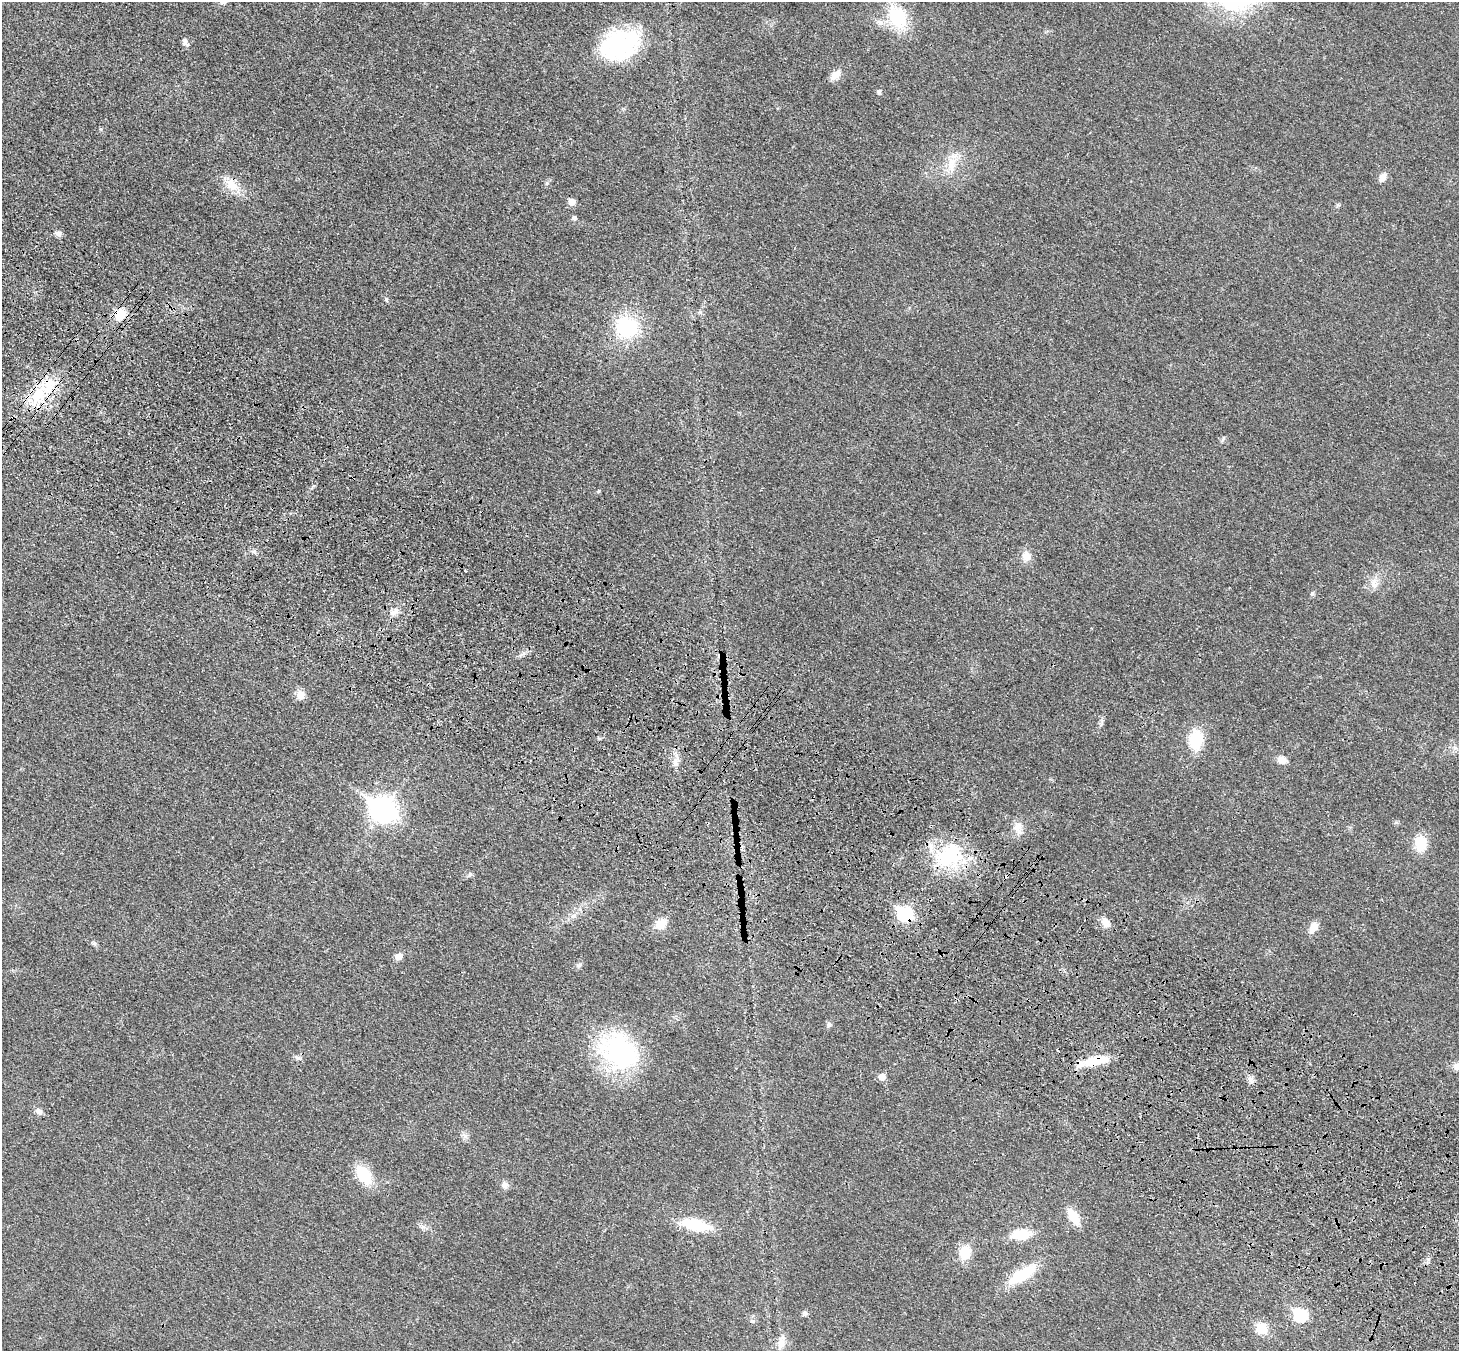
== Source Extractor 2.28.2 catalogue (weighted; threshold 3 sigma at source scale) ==
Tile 6 of 4 x 4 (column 2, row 2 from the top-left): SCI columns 1537-2993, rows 2951-4299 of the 5990 x 6038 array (HDU 1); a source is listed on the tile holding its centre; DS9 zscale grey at full resolution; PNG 1461 x 1353 px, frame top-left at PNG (2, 2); no overlay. Shown black and unused: <1% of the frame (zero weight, under 3 of 4 exposures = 6% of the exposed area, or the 3 px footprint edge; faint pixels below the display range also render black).
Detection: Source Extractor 2.28.2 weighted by HDU 2 'WHT'; one run over the whole footprint, this tile lists its part. Background 0.0191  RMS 0.004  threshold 0.018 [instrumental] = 3 sigma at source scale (4.5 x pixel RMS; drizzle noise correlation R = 1.50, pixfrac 1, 0.05/0.05 arcsec/px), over >= 5 px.
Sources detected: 68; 2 inside a brighter object's white glare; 2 cosmic-ray / hot-pixel residue — not listed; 2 inside a brighter listed object's ellipse — not listed separately; the other 62 listed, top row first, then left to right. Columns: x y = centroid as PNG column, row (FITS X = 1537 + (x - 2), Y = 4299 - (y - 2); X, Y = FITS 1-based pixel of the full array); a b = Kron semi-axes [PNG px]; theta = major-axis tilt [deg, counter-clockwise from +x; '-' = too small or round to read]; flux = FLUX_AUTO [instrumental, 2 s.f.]
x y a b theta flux
898 17 24 17 -63 23
880 22 11 8 -28 2.4
185 42 11 7 89 1.4
619 45 45 32 22 43
835 75 17 9 40 3.3
879 92 5 5 - 1.3
951 166 19 11 -77 5.9
1382 177 10 7 63 3.1
231 184 22 13 -38 7.5
572 202 5 5 - 4.4
574 218 6 5 - 1.1
58 234 8 6 -59 1.6
386 299 6 5 - 0.71
120 314 14 12 45 7.7
627 327 22 18 -33 31
38 395 28 19 71 16
1223 439 9 4 55 0.75
598 491 5 4 - 0.47
1026 556 12 11 - 4.1
1374 585 14 11 -33 3.4
1312 593 7 5 62 0.77
394 612 13 7 37 2.8
300 695 12 11 - 3.1
1196 740 21 15 87 15
1455 748 7 4 -19 0.89
1282 760 10 8 -19 3.5
676 761 14 9 -86 2.9
382 810 11 9 -33 320
1396 823 7 4 -1 0.64
1018 827 15 13 -75 4.2
1421 843 14 11 86 11
947 858 39 30 -1 30
470 874 6 5 - 0.74
905 914 8 7 - 61
573 916 8 5 15 1.3
1105 922 12 8 -63 3.5
660 924 13 11 27 5.4
1313 927 13 8 62 3.9
94 943 7 5 -42 0.79
398 957 7 6 - 3.1
579 965 9 6 31 1.1
828 1025 7 6 - 1
619 1051 50 40 -32 58
298 1058 9 6 -10 1.2
1095 1061 22 11 16 11
882 1077 6 6 - 4.3
1251 1080 11 7 -71 2
39 1112 9 6 -35 2
464 1136 11 6 -34 1.6
364 1175 21 13 -55 15
505 1185 10 9 - 1.7
1073 1216 16 9 -57 9.4
696 1225 26 10 -11 22
423 1227 7 4 -18 1.1
1021 1235 16 8 6 14
965 1253 13 11 76 10
1022 1275 30 11 32 19
805 1313 7 6 - 0.98
1300 1315 7 6 - 39
753 1321 8 6 -1 0.95
1261 1329 12 11 - 7.9
781 1342 21 10 80 3.9
Overlapping masked pixels (flux is a lower limit): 6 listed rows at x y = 231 184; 120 314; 38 395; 947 858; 905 914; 1095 1061
Unlisted compact peaks at least as high as the median listed source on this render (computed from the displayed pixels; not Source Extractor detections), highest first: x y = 547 183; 101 129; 254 551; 1428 1259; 1101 724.